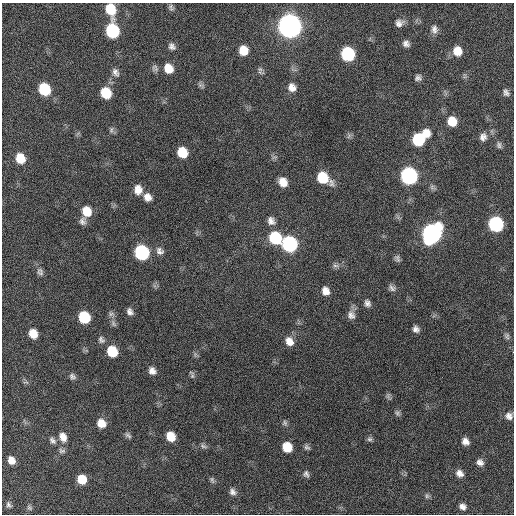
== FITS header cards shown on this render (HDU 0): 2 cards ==
NAXIS1  =                  512 / Axis length
NAXIS2  =                  512 / Axis length

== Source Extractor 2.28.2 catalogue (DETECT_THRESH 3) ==
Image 512 x 512 px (HDU 0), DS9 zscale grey, 1 PNG px = 1 image px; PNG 516 x 516 px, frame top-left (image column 1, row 512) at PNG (2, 3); no overlay
Background 457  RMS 13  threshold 38.3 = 3 sigma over >= 5 px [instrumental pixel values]
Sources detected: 93; all 93 listed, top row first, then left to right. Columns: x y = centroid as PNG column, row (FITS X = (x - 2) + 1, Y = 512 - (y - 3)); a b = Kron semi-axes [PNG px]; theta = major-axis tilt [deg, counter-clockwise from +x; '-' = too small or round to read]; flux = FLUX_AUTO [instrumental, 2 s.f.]
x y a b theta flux
171 7 9 6 -77 2100
110 9 12 8 -72 24000
399 23 11 9 20 4900
290 26 11 10 - 930000
434 29 11 8 -80 4500
112 31 10 8 -74 79000
406 44 8 7 - 3800
172 46 9 7 -46 3300
243 50 9 8 - 13000
457 51 11 9 -73 11000
348 54 10 9 - 74000
155 68 9 8 - 2600
168 68 10 8 -59 12000
260 71 11 6 -62 2400
115 72 11 8 -58 3900
418 78 7 7 - 2900
201 85 9 5 -33 2000
292 87 11 9 -65 6400
44 89 10 8 -61 41000
506 92 8 6 -66 3000
106 93 10 8 -62 25000
452 121 10 9 - 14000
111 130 9 5 77 2100
426 133 10 9 - 10000
349 136 8 4 54 1700
483 137 12 10 73 5300
418 140 9 9 - 46000
499 145 10 7 -68 2800
182 152 9 8 - 20000
20 158 10 8 -66 17000
409 176 10 9 - 200000
323 178 13 9 -37 28000
283 182 10 8 -56 9400
432 187 9 7 -24 2600
138 190 11 9 -88 7800
147 197 9 8 - 6000
87 211 11 9 -60 15000
83 221 10 9 - 3600
271 221 11 8 -55 4800
496 224 10 9 - 110000
432 233 12 10 63 340000
275 238 10 9 - 46000
289 244 10 9 - 130000
160 251 11 9 -40 4400
142 252 10 9 - 100000
397 258 10 6 -70 2500
335 266 10 4 -1 2500
40 272 11 8 -63 3200
392 288 10 7 -41 3100
325 291 10 8 -66 6400
367 303 9 7 -66 3500
130 312 9 7 -66 3700
111 314 8 7 - 2500
351 315 12 10 -59 5200
84 317 9 8 - 38000
113 323 10 7 -62 2700
416 329 7 6 - 3600
33 334 9 7 -63 12000
507 336 9 6 -64 2500
101 340 10 7 -56 2900
289 341 11 9 -56 7800
112 351 9 8 - 26000
513 352 3 2 - 1200
152 371 9 8 - 5000
72 376 8 7 - 2600
192 376 8 5 81 1900
26 382 9 3 -10 1200
388 396 9 6 -62 1900
397 413 8 6 -51 2200
509 416 10 10 - 4900
101 423 9 8 - 9700
285 423 7 7 - 2000
128 435 10 5 -36 2100
171 436 8 7 - 14000
63 437 12 9 -66 7300
369 439 8 6 -1 2000
52 440 10 6 -48 3000
465 441 8 7 - 5100
203 446 10 5 -28 2100
287 447 8 7 - 18000
307 447 8 6 -35 2100
62 451 9 6 -9 2300
11 460 8 6 -62 7200
480 462 8 7 - 4000
459 473 9 7 -42 5000
306 474 9 7 -72 2700
82 479 8 7 - 16000
212 480 9 5 -74 1800
233 492 9 7 -40 3400
427 496 8 6 -76 2000
9 505 9 6 -52 2400
462 507 8 6 -38 4000
29 508 9 6 -39 2000
At the frame edge (FLAGS 8, measured only in part): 1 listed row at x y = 513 352